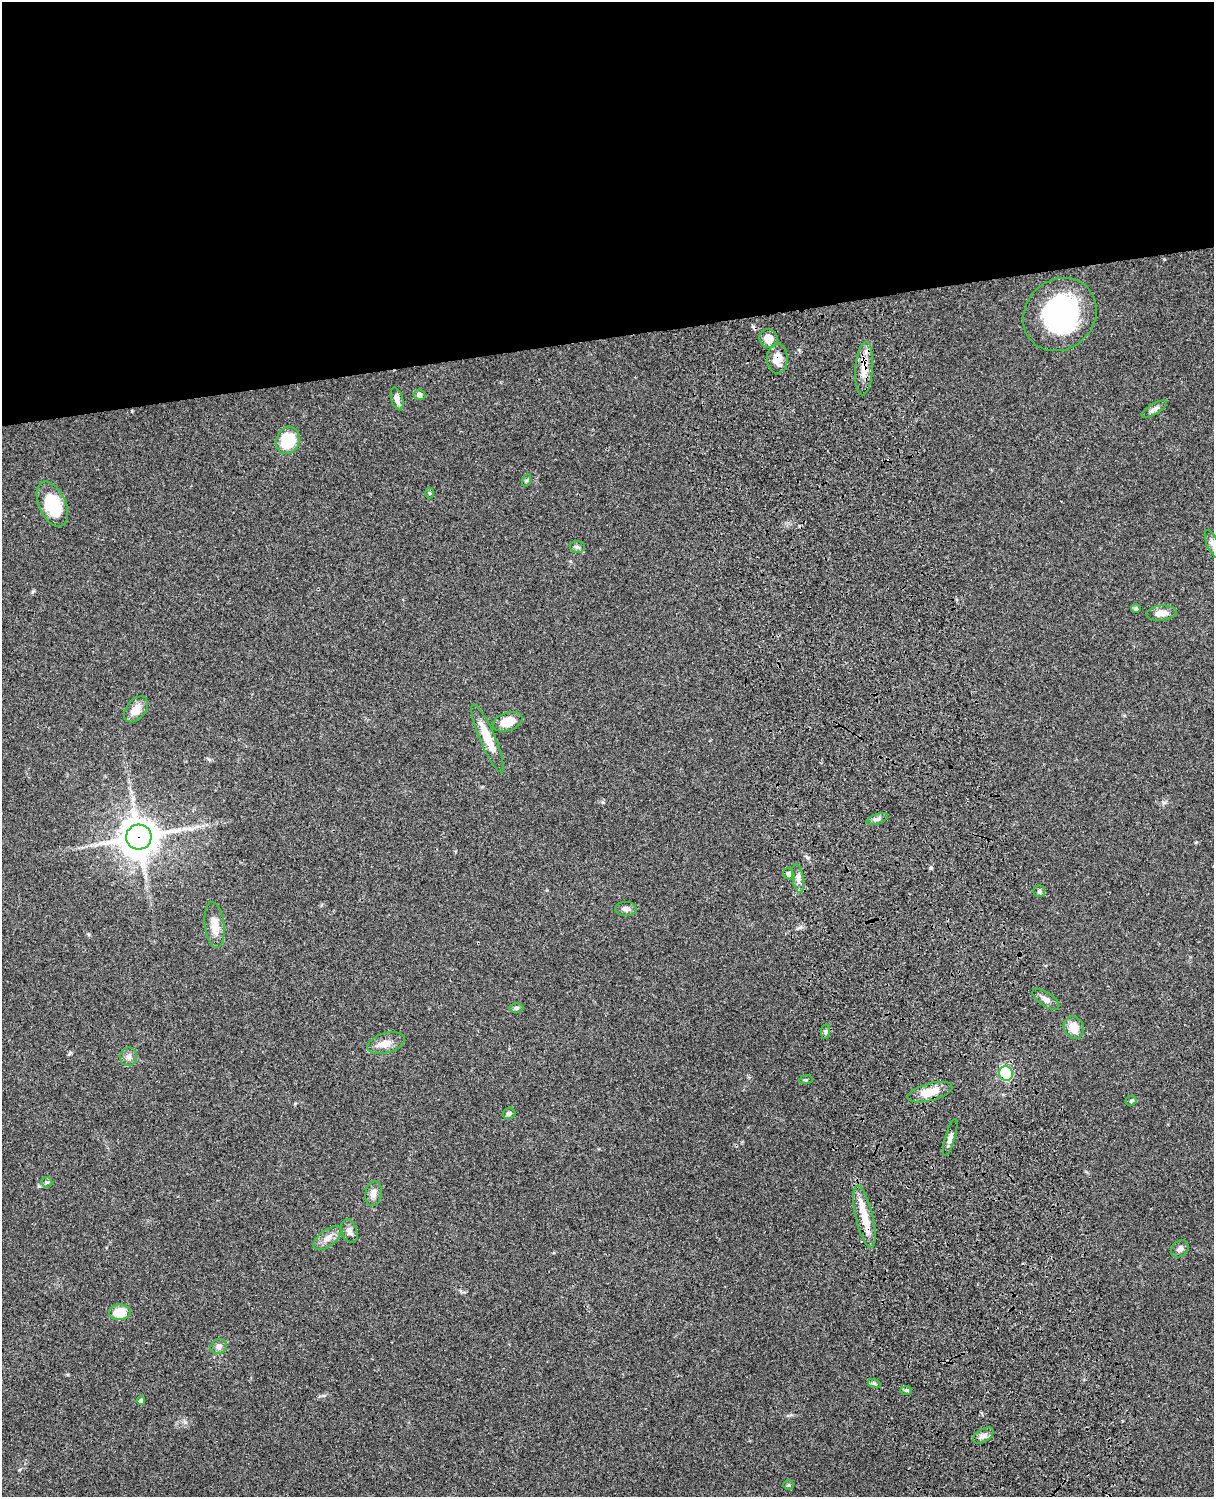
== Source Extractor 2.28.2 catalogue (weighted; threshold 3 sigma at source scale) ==
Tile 2 of 4 x 3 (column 2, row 1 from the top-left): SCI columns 1333-2544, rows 3269-4763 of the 5087 x 4927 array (HDU 1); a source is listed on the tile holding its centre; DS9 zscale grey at full resolution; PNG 1216 x 1499 px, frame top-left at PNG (2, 2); each listed source drawn as its Kron ellipse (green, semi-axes under 4 px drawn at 4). Shown black and unused: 23% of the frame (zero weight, under 3 of 4 exposures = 6% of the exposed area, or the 3 px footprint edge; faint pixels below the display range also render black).
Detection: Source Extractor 2.28.2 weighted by HDU 2 'WHT'; one run over the whole footprint, this tile lists its part. Background 0.103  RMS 0.0065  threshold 0.0292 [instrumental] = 3 sigma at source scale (4.5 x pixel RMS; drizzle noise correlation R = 1.50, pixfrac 1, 0.05/0.05 arcsec/px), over >= 5 px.
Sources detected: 52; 1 inside a brighter object's white glare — neither listed nor drawn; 1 inside a brighter listed object's ellipse — not listed separately; the other 50 listed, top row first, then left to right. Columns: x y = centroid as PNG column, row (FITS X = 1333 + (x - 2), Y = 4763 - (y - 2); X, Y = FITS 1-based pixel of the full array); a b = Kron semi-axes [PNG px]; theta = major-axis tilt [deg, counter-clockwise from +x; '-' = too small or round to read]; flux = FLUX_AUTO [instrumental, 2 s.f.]
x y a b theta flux
1060 314 39 34 44 90
769 338 9 9 - 6.7
777 359 15 10 90 7.7
864 369 27 8 86 10
419 395 6 5 - 2.5
397 399 11 6 -74 3.3
1154 409 14 5 31 2.5
288 440 14 11 68 25
527 480 6 4 70 0.86
430 493 5 3 - 0.65
52 504 24 13 -66 27
1213 544 15 5 -66 2.9
577 547 7 6 - 1.6
1136 609 4 4 - 1.7
1161 613 15 7 6 5.6
136 709 15 9 51 7.1
507 722 15 9 18 10
488 738 37 7 -67 14
877 819 11 5 19 2
139 837 13 12 - 1500
789 874 6 5 - 1.9
798 879 14 5 -80 3.4
1039 891 6 6 - 1.1
626 909 10 7 -2 2.7
214 925 23 9 -83 8.7
1046 999 15 7 -34 3.5
516 1008 7 5 1 1.3
1074 1028 11 9 -63 8.6
826 1032 7 4 83 1.3
386 1043 19 10 16 6.6
129 1057 9 8 - 2.8
1006 1073 7 7 - 36
806 1080 7 3 8 0.78
930 1092 23 8 15 12
1131 1101 5 5 - 1
509 1113 6 5 - 1.4
950 1138 19 5 74 2.7
47 1182 6 5 - 0.93
373 1194 12 8 80 3.7
864 1217 32 8 -77 14
349 1231 12 7 -71 3
327 1238 16 8 37 5
1180 1249 10 7 44 2.3
120 1312 11 8 5 14
219 1347 8 7 - 2.4
874 1383 7 4 -18 1.1
906 1390 6 4 -2 0.96
141 1401 4 3 - 2
983 1435 11 6 32 2.8
789 1485 5 4 - 0.86
Overlapping masked pixels (flux is a lower limit): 5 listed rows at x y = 777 359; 864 369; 139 837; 1006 1073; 864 1217
Isophote crosses this tile's border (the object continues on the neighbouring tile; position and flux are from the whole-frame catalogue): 1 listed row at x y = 1213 544